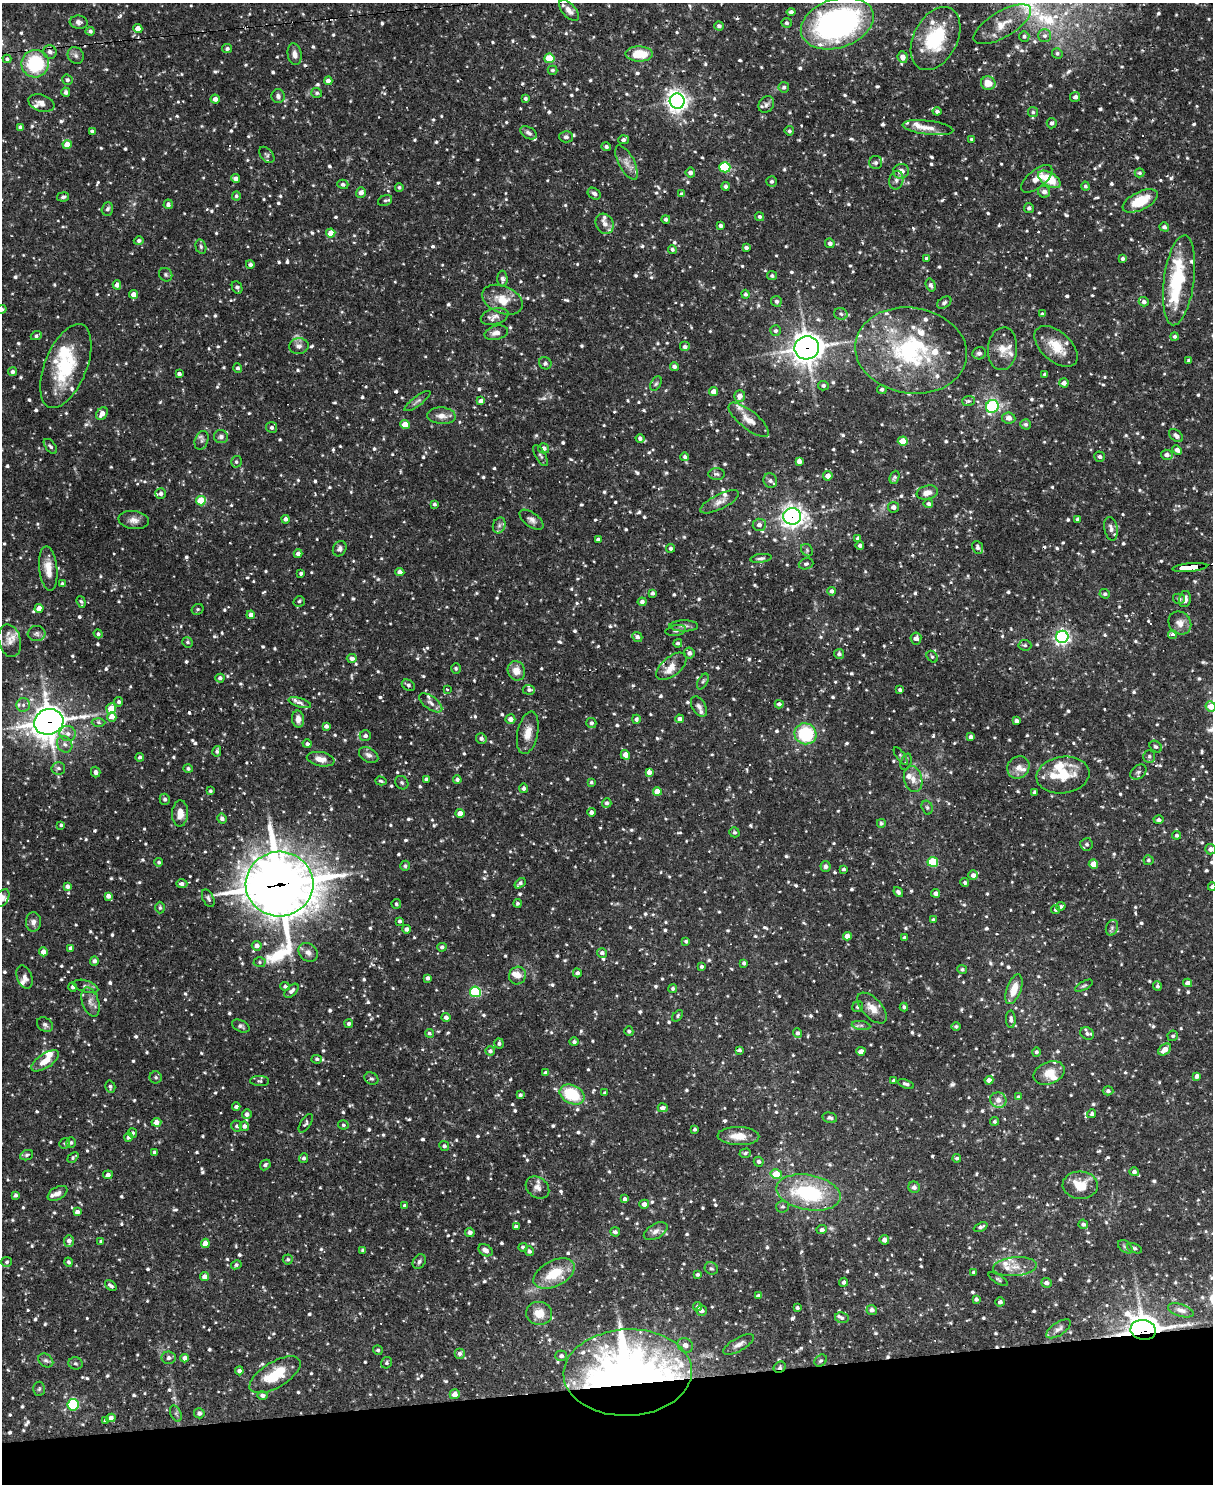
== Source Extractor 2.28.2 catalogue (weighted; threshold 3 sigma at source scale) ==
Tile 10 of 4 x 3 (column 2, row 3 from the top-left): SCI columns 1212-2422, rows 247-1728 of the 4844 x 4825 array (HDU 1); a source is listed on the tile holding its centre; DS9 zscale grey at full resolution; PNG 1215 x 1486 px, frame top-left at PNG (2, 3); each listed source drawn as its Kron ellipse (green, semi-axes under 4 px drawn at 4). Shown black and unused: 7% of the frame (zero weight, under 2 of 3 exposures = <1% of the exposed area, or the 3 px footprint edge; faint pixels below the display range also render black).
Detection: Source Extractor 2.28.2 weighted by HDU 2 'WHT'; one run over the whole footprint, this tile lists its part. Background 0.0908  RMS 0.003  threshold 0.0137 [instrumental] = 3 sigma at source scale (4.5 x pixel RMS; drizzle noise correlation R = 1.50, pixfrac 1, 0.05/0.05 arcsec/px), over >= 5 px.
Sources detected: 1325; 3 too faint to see at this stretch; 9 cosmic-ray / hot-pixel residue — neither listed nor drawn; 64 inside a brighter listed object's ellipse — not listed separately; of the other 1249, all 500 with FLUX_AUTO >= 0.57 (the completeness limit of this list) listed and drawn (749 fainter detections not listed), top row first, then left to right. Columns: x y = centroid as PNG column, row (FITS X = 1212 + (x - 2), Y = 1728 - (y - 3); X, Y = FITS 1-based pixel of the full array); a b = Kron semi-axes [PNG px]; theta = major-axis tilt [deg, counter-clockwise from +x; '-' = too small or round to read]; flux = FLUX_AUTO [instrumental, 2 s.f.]
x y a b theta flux
569 10 13 6 -47 1.7
791 12 4 4 - 1
79 22 9 6 -7 1.1
787 23 5 5 - 0.72
837 23 37 24 19 88
1002 24 32 13 31 5.3
719 26 4 4 - 0.91
138 29 4 4 - 2.4
90 31 4 4 - 0.81
1024 36 5 5 - 0.66
1044 36 6 6 - 0.88
935 39 34 22 62 19
227 49 5 4 - 0.79
50 52 7 6 - 1.3
1057 53 5 5 - 0.61
295 54 11 7 -80 1.7
639 54 13 7 -1 7.9
76 55 9 7 -48 1.1
903 57 6 5 - 1.9
549 58 5 4 - 10
7 59 4 3 - 0.66
35 64 14 13 - 21
552 70 5 4 - 0.62
67 80 5 5 - 0.69
328 81 4 4 - 1.3
988 83 7 6 - 3.7
784 87 5 5 - 0.82
66 92 5 4 - 0.97
317 93 5 5 - 0.59
278 96 7 6 - 0.98
1075 97 5 5 - 1.1
525 98 4 4 - 0.62
215 99 4 4 - 1.3
677 101 7 7 - 170
41 103 13 8 -19 1.8
766 104 9 7 56 1.1
937 111 4 4 - 0.83
1033 112 5 5 - 0.6
1052 123 5 5 - 0.89
20 127 4 4 - 0.98
928 128 25 7 -7 2.9
92 131 4 3 - 0.99
789 131 5 4 - 0.61
528 133 9 5 -30 1.1
566 137 7 5 -1 0.83
972 139 4 4 - 0.63
623 140 5 4 - 0.92
67 145 4 4 - 4.9
606 147 5 4 - 0.75
267 155 9 6 -49 0.71
626 162 19 8 -62 2.3
876 163 6 6 - 0.84
725 167 5 5 - 24
901 171 8 7 - 2.2
690 173 5 4 - 1.2
1139 173 5 4 - 0.62
235 178 4 4 - 1.3
1037 179 19 9 40 2.6
1049 179 12 6 -31 8.9
896 180 9 7 77 1.3
772 181 5 5 - 0.65
343 184 5 4 - 0.82
726 186 4 4 - 0.77
1085 186 4 4 - 0.58
399 187 4 4 - 0.63
361 192 5 5 - 1.7
1044 192 6 6 - 1.4
594 194 7 5 -33 0.89
681 194 4 4 - 0.69
236 196 4 4 - 0.73
63 197 6 4 10 0.71
385 200 7 5 24 0.63
1140 201 19 9 26 7.9
168 204 5 4 - 1
1029 208 5 5 - 0.73
107 209 7 5 69 0.85
760 217 4 4 - 0.6
666 219 4 4 - 0.75
605 224 10 8 -62 1.7
721 226 3 3 - 0.79
1164 227 5 4 - 0.9
331 233 4 4 - 4
139 241 5 4 - 0.75
830 243 5 4 - 1
201 247 7 5 -74 0.62
746 248 4 3 - 0.75
672 249 4 4 - 0.62
926 258 3 3 - 0.77
1123 259 4 4 - 0.65
250 264 4 4 - 0.88
166 275 7 6 - 0.66
772 276 5 4 - 0.65
502 279 8 5 -89 1.1
1179 280 45 15 83 26
117 285 4 4 - 1.5
931 285 6 4 -72 1.1
237 287 6 5 - 0.86
133 294 4 4 - 1.9
745 294 4 4 - 0.64
502 300 21 13 -24 6
776 301 5 5 - 0.83
1144 302 5 4 - 1
944 303 8 5 33 0.75
2 309 5 4 - 0.59
841 314 7 6 - 0.7
1042 314 4 4 - 0.66
495 316 14 8 15 1.9
776 331 5 5 - 0.79
496 333 12 7 14 1.9
36 336 6 4 26 0.77
1175 336 4 4 - 0.77
299 346 9 8 - 1.4
1056 346 26 14 -42 6.8
685 347 5 5 - 1
807 348 12 11 - 340
1003 349 21 14 85 4.2
911 350 56 43 -9 44
979 353 7 6 - 0.85
1189 360 4 3 - 0.65
545 363 6 6 - 0.79
66 366 44 21 68 19
674 366 4 4 - 1.2
238 368 4 4 - 0.79
12 372 4 4 - 0.84
179 374 4 3 - 0.89
1045 374 4 3 - 0.73
1064 383 5 4 - 1.5
656 384 8 5 61 0.63
823 386 5 5 - 0.82
882 389 5 4 - 0.75
713 392 4 4 - 2.2
740 396 6 5 - 2
417 401 16 4 37 0.95
481 401 4 4 - 1.5
968 401 6 5 - 0.57
992 406 7 6 - 30
102 414 7 5 53 2.1
441 416 14 8 -4 2.4
1009 418 6 5 - 1.5
749 420 25 9 -39 3.6
1026 424 5 5 - 0.78
405 425 5 4 - 5.1
272 427 5 5 - 0.86
1176 435 8 5 -42 1.4
221 437 7 6 - 1
640 438 4 4 - 0.96
202 440 10 6 70 0.9
903 441 5 4 - 6.1
50 446 9 5 -50 0.8
544 448 5 5 - 1.3
1177 450 5 4 - 1.4
1167 455 6 5 - 1.3
541 456 12 5 -61 0.81
685 457 4 4 - 0.77
1100 457 5 5 - 0.83
799 461 4 4 - 1.6
236 462 6 5 - 0.63
717 474 8 6 -2 0.79
828 476 5 4 - 2.3
894 477 7 4 67 0.64
770 481 7 6 - 0.9
927 493 11 7 13 2.4
161 494 5 5 - 1
201 501 5 4 - 11
720 502 21 7 27 2.2
434 504 3 3 - 0.64
928 504 5 4 - 0.92
893 507 5 5 - 1.3
792 516 9 8 - 170
286 519 4 4 - 1.1
1078 519 3 3 - 0.62
134 520 15 9 -8 2.1
532 520 14 7 -36 1.4
499 525 8 6 69 0.95
759 525 6 6 - 1.3
1111 529 12 6 -79 1.6
858 538 4 4 - 0.92
598 539 4 3 - 0.79
860 545 4 4 - 0.91
978 547 7 5 -66 0.91
671 548 4 4 - 0.71
340 549 8 6 61 1
807 550 7 5 -48 0.65
298 554 4 4 - 1.3
761 558 11 4 8 0.81
806 564 7 5 17 0.82
1190 567 17 4 6 130
48 568 22 9 -84 4.3
400 572 4 4 - 1.5
301 574 4 3 - 0.73
62 584 4 3 - 0.75
832 591 4 4 - 0.92
652 593 4 3 - 0.83
1105 594 5 4 - 0.61
1179 599 6 5 - 0.7
1185 599 8 6 79 1.7
299 601 6 5 - 0.67
81 602 6 4 -72 0.64
642 602 4 4 - 0.99
39 608 4 4 - 2.5
198 609 6 5 - 0.61
251 615 4 4 - 1.5
1180 623 12 10 -50 2.5
684 626 14 5 0 1.2
676 630 10 5 10 0.74
37 634 9 7 8 1
98 634 5 4 - 0.74
1173 635 4 3 - 29
637 637 5 4 - 1
1062 637 6 6 - 87
916 638 6 5 - 1.6
10 641 17 11 -75 3
187 642 5 5 - 0.59
678 643 4 4 - 0.69
1025 645 6 5 - 0.58
689 653 5 5 - 1.1
839 654 5 5 - 0.86
932 657 6 5 - 0.59
352 658 5 4 - 1.3
671 666 18 9 40 3.3
456 668 5 5 - 0.62
516 671 10 8 -67 3.2
220 678 4 4 - 0.95
703 681 8 4 62 0.58
408 685 7 5 -30 0.86
447 689 3 3 - 0.7
529 690 6 5 - 0.73
900 690 4 3 - 0.69
119 702 5 4 - 0.79
300 703 11 4 -17 1.1
431 703 13 6 -36 1.4
779 704 4 4 - 0.91
23 705 7 6 - 1.1
699 706 11 6 -59 1.3
1211 706 5 5 - 4.7
111 708 5 5 - 6.8
112 717 5 4 - 3.4
298 719 8 6 -83 1.8
510 719 5 4 - 1.9
636 719 4 4 - 0.7
680 719 4 4 - 1.2
1017 721 4 3 - 0.8
49 722 15 12 17 460
98 722 7 4 -2 0.58
591 723 5 5 - 0.82
326 726 4 4 - 1.2
528 733 21 10 78 3.8
68 734 8 7 - 1.6
805 734 11 10 - 20
365 736 6 5 - 0.95
971 737 4 4 - 1.2
481 738 5 5 - 1.1
65 744 8 7 - 1.4
307 744 4 4 - 0.73
1156 747 7 5 -40 0.58
217 751 5 4 - 0.64
369 755 10 7 -31 1.3
625 755 5 4 - 2
901 756 10 4 -55 0.62
1149 756 6 6 - 0.71
140 757 4 4 - 0.88
321 759 14 7 -11 2.6
906 762 8 5 71 0.72
1018 767 12 10 43 2.1
58 768 7 6 - 0.85
188 768 5 4 - 0.7
96 772 5 4 - 0.97
649 772 4 4 - 1.7
1138 772 9 6 42 0.81
1063 775 26 18 8 9.7
426 779 4 3 - 1
913 779 13 9 -76 2.6
457 780 4 4 - 0.86
381 781 6 4 -17 0.64
591 782 4 4 - 0.63
402 783 7 6 - 0.62
524 788 5 4 - 0.73
210 791 4 3 - 0.59
657 792 4 4 - 3.9
1035 792 4 3 - 1.1
165 799 5 5 - 0.82
607 803 5 4 - 0.84
927 807 7 5 -73 0.58
591 812 4 4 - 1.2
180 813 13 8 87 2.9
460 813 4 4 - 2.7
222 819 5 4 - 1.1
1159 820 5 4 - 0.95
881 823 4 4 - 0.6
61 825 4 4 - 0.58
734 832 5 4 - 0.62
1177 835 4 4 - 0.67
1087 844 6 6 - 0.8
1210 849 5 5 - 1.3
1148 860 5 5 - 0.64
159 862 4 4 - 0.69
933 862 5 5 - 16
1093 864 4 4 - 3.5
405 866 5 4 - 0.67
825 866 5 5 - 0.86
844 869 3 3 - 0.68
973 875 5 5 - 1.5
965 882 4 4 - 0.6
520 883 6 4 40 0.83
182 884 6 4 -1 0.95
279 884 34 32 3 1300
67 886 4 4 - 1.1
1212 887 4 4 - 0.76
898 892 5 4 - 0.85
936 893 4 4 - 1.2
108 896 4 4 - 1.4
2 898 9 6 58 1.3
208 898 9 5 -65 0.85
517 903 4 4 - 0.61
396 904 5 4 - 0.6
1061 906 5 4 - 0.69
160 908 6 4 90 0.59
1056 909 4 4 - 0.67
933 920 4 4 - 0.67
399 921 4 3 - 0.73
33 922 10 7 88 1.4
1112 928 8 6 70 0.74
406 929 4 4 - 1
847 936 4 4 - 2.4
904 937 4 3 - 0.67
686 941 4 3 - 0.61
257 946 5 4 - 1.5
442 947 5 4 - 0.74
71 948 4 4 - 1.4
43 952 4 4 - 2.3
308 952 10 8 -44 1.6
602 953 5 5 - 1.1
94 961 4 4 - 0.89
259 962 6 5 - 0.61
744 963 4 3 - 0.8
702 966 4 3 - 0.68
962 969 5 4 - 0.61
577 973 4 4 - 0.9
518 975 9 8 - 2.2
25 977 12 7 -69 1.3
428 978 4 3 - 0.99
1187 983 4 4 - 1.5
86 986 13 6 -17 1
285 986 5 4 - 0.65
1084 986 10 4 29 0.59
1157 986 5 4 - 0.73
72 987 5 4 - 0.81
673 989 4 4 - 0.62
1014 989 15 7 70 4.8
292 991 9 5 46 1.2
475 992 5 5 - 27
90 1002 15 8 -72 2
858 1007 5 5 - 0.75
904 1007 4 3 - 0.61
872 1008 19 9 -48 3.3
678 1016 7 4 49 0.58
446 1017 4 4 - 1.2
1011 1019 8 4 -88 1
349 1024 4 4 - 0.7
45 1025 8 6 -41 0.88
861 1025 9 4 -8 0.79
241 1026 9 5 -27 0.8
956 1026 4 4 - 0.7
629 1031 5 4 - 0.68
429 1033 4 4 - 0.74
798 1033 5 4 - 0.85
1087 1033 7 6 - 0.98
1173 1036 5 5 - 0.68
574 1042 4 4 - 0.72
499 1043 5 5 - 0.78
1165 1049 7 5 39 2.6
739 1050 4 4 - 0.68
490 1051 5 4 - 0.9
861 1051 4 4 - 1.5
1036 1052 4 4 - 0.75
317 1059 5 4 - 0.61
45 1061 16 7 33 3.6
546 1073 4 4 - 1.3
1049 1073 16 11 23 4
1197 1076 4 4 - 1.4
156 1077 6 6 - 0.7
371 1079 7 5 -30 0.64
894 1080 3 3 - 0.65
989 1080 4 4 - 1.7
260 1081 9 5 -1 0.65
906 1084 8 4 -19 0.89
110 1087 6 5 - 0.69
1108 1091 5 4 - 0.9
605 1093 3 3 - 0.65
520 1095 4 4 - 0.65
572 1095 13 9 -25 14
1018 1097 4 4 - 0.68
998 1100 8 7 - 1.8
236 1107 4 4 - 0.89
663 1108 5 4 - 1.4
247 1114 5 4 - 1.1
1092 1114 4 4 - 0.71
830 1118 7 5 -12 0.76
994 1121 4 4 - 0.6
156 1122 5 4 - 2
306 1123 10 5 59 0.63
343 1125 5 4 - 0.64
237 1126 5 5 - 0.77
244 1126 5 4 - 1.2
694 1129 4 3 - 0.65
133 1133 5 4 - 0.61
738 1136 21 9 -2 4.2
129 1137 5 4 - 0.89
65 1143 5 5 - 0.66
71 1143 5 5 - 0.6
444 1146 5 4 - 0.69
154 1152 3 3 - 0.62
745 1153 6 4 18 0.62
27 1155 6 5 - 0.65
73 1157 6 4 42 0.61
304 1158 5 4 - 0.74
957 1158 4 4 - 0.74
759 1162 5 5 - 0.87
265 1165 6 4 46 0.79
1134 1172 5 4 - 0.95
776 1174 5 5 - 6.6
108 1175 5 4 - 1
1080 1185 17 13 -4 6.4
914 1187 6 5 - 1.2
537 1188 13 10 -38 2
808 1192 32 17 -10 27
57 1193 10 6 29 1.4
15 1195 4 3 - 0.66
625 1199 4 3 - 0.8
644 1204 5 4 - 1.7
405 1206 4 4 - 0.65
783 1206 6 6 - 0.58
77 1212 4 4 - 1.3
1083 1224 5 4 - 0.79
516 1227 4 4 - 1.3
981 1227 7 4 24 0.82
822 1230 5 4 - 0.94
656 1231 13 7 30 1.6
470 1232 5 4 - 1.1
615 1232 5 4 - 0.79
884 1240 5 4 - 1.7
69 1241 6 5 - 1.3
101 1241 4 4 - 0.74
205 1243 5 4 - 3
523 1247 4 3 - 0.64
1125 1247 8 5 -39 0.69
1134 1248 8 4 -21 0.6
363 1250 4 3 - 0.76
485 1250 7 5 -31 1.5
529 1251 5 4 - 0.8
288 1259 5 5 - 0.63
7 1262 5 5 - 0.63
69 1262 4 4 - 0.67
419 1262 8 6 56 0.83
236 1265 5 4 - 0.59
1015 1267 22 9 5 3.5
711 1268 7 6 - 0.67
974 1272 3 3 - 0.63
554 1274 22 13 27 9.3
698 1274 4 4 - 0.63
204 1277 4 4 - 1.4
998 1279 11 4 -32 0.61
844 1282 4 4 - 0.92
1046 1283 5 4 - 1.2
111 1286 7 4 -40 0.84
758 1296 4 4 - 1.1
976 1299 4 4 - 0.7
1000 1302 4 4 - 0.88
697 1306 4 4 - 0.71
797 1308 3 3 - 0.66
872 1310 5 5 - 1.2
1181 1310 13 6 -18 1.3
701 1311 5 5 - 1.2
539 1313 13 11 -11 4.5
842 1318 7 5 -10 0.71
1059 1329 14 6 33 1.5
1143 1330 13 10 -9 390
739 1344 17 6 30 1.7
685 1345 8 7 - 1.7
378 1350 5 4 - 0.66
459 1353 5 5 - 0.83
561 1356 6 5 - 0.89
169 1358 7 6 - 1
185 1358 4 4 - 1.8
46 1360 8 6 -34 0.83
821 1361 7 5 41 0.67
75 1363 7 6 - 0.68
387 1363 6 5 - 0.59
780 1367 6 5 - 0.84
239 1371 4 4 - 1
628 1373 64 43 2 240
275 1375 29 13 31 10
39 1389 7 6 - 0.6
455 1394 5 5 - 2.4
262 1395 5 4 - 0.89
73 1405 6 5 - 25
176 1413 8 5 -66 0.67
199 1413 5 5 - 1.1
111 1418 5 4 - 1.5
105 1421 3 3 - 0.58
Overlapping masked pixels (flux is a lower limit): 10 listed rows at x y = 1002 24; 807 348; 792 516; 1190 567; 49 722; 279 884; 739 1050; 1143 1330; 780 1367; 628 1373
Isophote crosses this tile's border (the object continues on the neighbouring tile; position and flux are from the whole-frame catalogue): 5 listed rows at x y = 2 309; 1211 706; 1210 849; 1212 887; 2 898